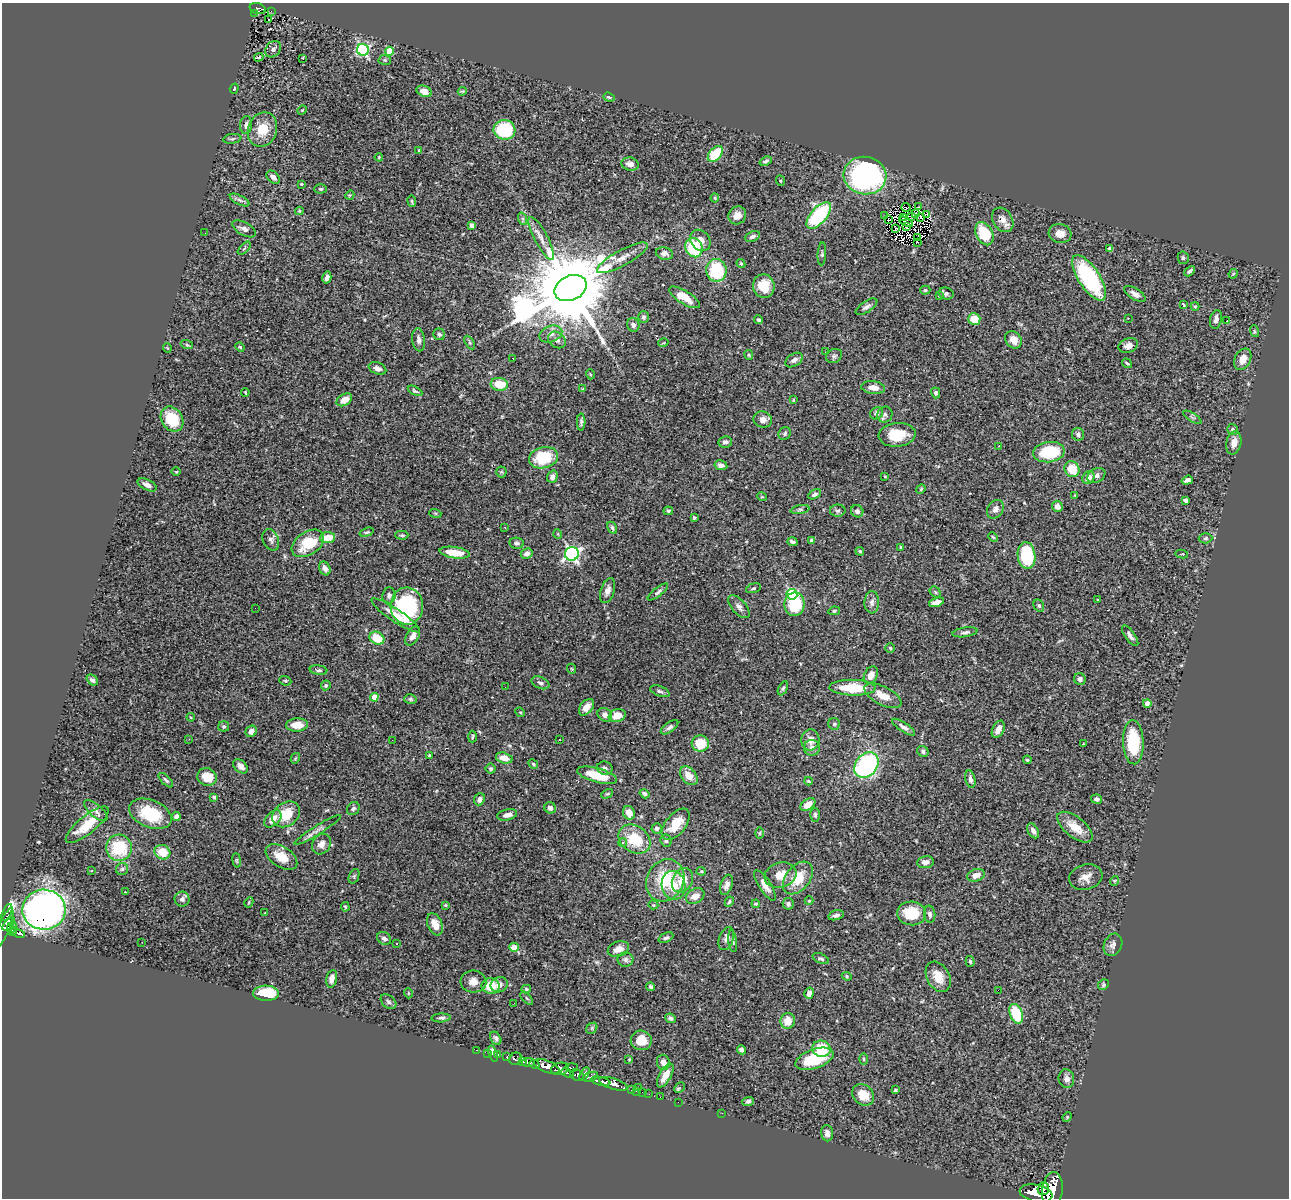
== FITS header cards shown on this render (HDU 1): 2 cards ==
NAXIS1  =                 1287
NAXIS2  =                 1196

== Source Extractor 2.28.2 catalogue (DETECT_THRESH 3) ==
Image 1287 x 1196 px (HDU 1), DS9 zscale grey, 1 PNG px = 1 image px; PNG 1291 x 1200 px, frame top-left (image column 1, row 1196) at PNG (2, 3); each listed source drawn as its Kron ellipse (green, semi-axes under 4 px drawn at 4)
Background 1.09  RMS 0.049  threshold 0.148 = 3 sigma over >= 5 px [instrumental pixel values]
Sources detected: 401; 2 with non-positive FLUX_AUTO (blend fragments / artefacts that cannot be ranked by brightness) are neither listed nor drawn; the other 399 listed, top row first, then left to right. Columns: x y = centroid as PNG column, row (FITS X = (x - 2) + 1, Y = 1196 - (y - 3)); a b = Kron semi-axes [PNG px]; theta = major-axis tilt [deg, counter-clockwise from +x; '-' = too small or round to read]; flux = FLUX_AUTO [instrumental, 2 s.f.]
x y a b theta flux
258 9 8 5 -18 92
271 11 3 2 - 1.6
255 13 3 2 - 13
268 19 2 2 - 3.3
273 49 9 7 51 11
363 50 6 5 - 550
389 51 4 4 - 93
259 57 5 2 - 3.6
303 59 3 2 - 3.1
385 60 6 5 - 5.6
234 89 5 3 - 5.6
424 91 8 5 -22 21
462 91 4 4 - 3.3
609 97 6 3 -20 4.9
302 110 5 4 - 3.3
246 125 9 6 85 13
262 129 18 14 69 73
504 130 11 10 - 190
232 139 9 5 8 6.5
419 151 3 3 - 4.8
715 154 9 6 50 100
379 157 4 3 - 3.1
766 161 6 3 21 6.7
630 164 8 6 -10 21
865 176 21 19 -9 670
273 177 8 5 -42 12
781 181 5 3 - 2.7
301 184 3 3 - 5.8
321 189 6 4 1 4.5
350 195 5 3 - 3.1
715 198 4 4 - 3.4
240 200 11 4 -27 9.3
412 201 5 3 - 3.8
906 207 4 2 - 2.8
919 207 3 2 - 3.1
299 211 4 4 - 3.2
915 214 3 2 - 2.4
737 215 9 8 - 24
819 215 16 7 49 270
927 215 4 2 - 16
885 216 3 2 - 1.8
912 216 3 2 - 2.5
921 217 3 2 - 5
903 218 4 2 - 0.38
523 219 6 4 -71 6.3
888 220 3 2 - 0.68
1003 220 13 9 -60 26
906 222 7 2 -29 2.5
472 225 4 4 - 20
906 226 3 2 - 1.8
896 228 3 3 - 3.8
244 229 13 6 -29 15
205 233 2 2 - 4.5
1060 233 11 9 -8 29
984 234 12 8 -62 130
752 236 8 5 22 8.7
918 237 3 3 - 4.7
541 239 24 6 -62 29
700 240 11 9 -51 27
917 242 3 2 - 1.8
244 248 8 3 45 4.6
694 248 10 8 -64 170
1110 249 4 4 - 10
664 253 9 6 -14 13
822 254 11 4 86 6.6
622 258 28 7 29 41
1183 258 6 5 - 7
741 264 5 3 - 3.7
716 270 11 10 - 210
1189 271 6 4 44 7.3
1233 274 5 3 - 3.7
327 278 6 4 75 15
1089 278 26 10 -57 340
764 286 12 11 - 72
571 288 17 12 25 61000
925 290 5 4 - 4.8
946 293 7 6 - 8.4
1135 294 12 5 -32 14
939 295 3 3 - 3.5
684 297 17 6 -32 57
1183 305 4 4 - 5.6
1195 306 4 4 - 3.6
867 307 12 5 33 13
643 317 6 5 - 8.2
1128 318 3 2 - 5.7
974 319 6 5 - 57
1216 319 9 6 78 16
758 320 4 4 - 9
1227 320 3 2 - 30
633 325 7 6 - 12
1254 331 6 4 -72 4.2
439 334 6 5 - 7.8
551 334 12 8 19 20
419 340 11 6 -83 15
557 340 9 7 -36 13
1013 340 9 7 -48 31
470 343 7 4 -59 6.3
663 343 5 3 - 3.1
187 345 6 4 -19 3.8
1128 346 10 7 19 17
240 347 5 4 - 3.9
167 348 5 3 - 2.6
825 352 2 2 - 5.6
749 355 5 4 - 4.1
834 356 8 6 30 8.9
513 358 3 2 - 3
1243 359 11 8 63 36
794 360 9 6 33 13
1127 363 5 2 - 4.8
377 368 9 5 -22 12
590 374 5 3 - 2.9
499 384 9 6 -6 66
873 388 12 6 -6 26
583 389 3 3 - 3
415 391 8 4 -27 5.6
245 392 4 2 - 2.8
936 393 5 4 - 8.1
344 400 8 5 32 31
793 400 3 3 - 2.8
877 413 7 6 - 13
885 415 8 7 - 10
1192 417 10 3 -32 6.8
172 419 13 10 -57 100
763 420 9 8 - 18
581 422 8 4 88 7.5
1232 430 6 5 - 7.5
785 433 7 5 53 6.8
1078 434 6 6 - 9
897 435 18 12 5 81
725 442 7 5 8 11
1234 443 12 7 78 26
999 446 3 2 - 1.6
1049 452 16 10 7 160
543 458 15 10 14 130
721 465 6 4 -11 14
1072 469 8 7 - 67
176 472 4 3 - 3.4
501 472 5 5 - 4.5
1096 475 10 7 31 11
885 476 4 2 - 2.3
552 477 6 5 - 12
1088 477 7 5 53 22
1187 480 6 4 18 10
147 485 10 5 -26 15
921 489 5 4 - 4
815 494 7 4 31 9.2
1075 495 3 3 - 2.7
762 497 5 3 - 2.7
1185 500 4 3 - 15
1057 506 5 5 - 25
800 509 9 4 11 7.6
995 509 10 7 54 17
668 511 5 4 - 4.5
838 511 8 6 0 8.6
857 511 6 6 - 9.6
435 513 6 4 -17 4
694 518 4 3 - 4
505 527 3 3 - 4.3
612 528 6 4 -60 8
367 532 7 3 18 4.6
558 534 5 3 - 2.6
402 535 6 3 0 5.1
328 537 8 5 4 56
993 537 5 3 - 3.5
1205 538 7 5 3 6
271 540 11 7 -67 13
812 540 4 4 - 7.6
792 542 5 3 - 7.9
308 543 18 11 34 110
517 543 7 5 -9 8.8
901 547 4 3 - 4
860 551 4 3 - 4.6
455 553 15 5 -8 71
527 554 6 5 - 13
572 554 7 7 - 760
1182 554 6 3 -10 3.1
1026 555 13 9 -83 200
325 568 7 5 -67 16
753 588 8 4 17 5.7
608 590 13 6 72 17
658 592 12 4 38 9.2
935 592 6 5 - 5.1
792 594 5 5 - 300
389 595 8 6 85 10
1098 599 3 3 - 3.7
872 602 11 7 88 16
936 602 8 4 18 18
794 604 12 10 81 170
407 606 18 16 -87 340
1039 606 6 5 - 6
739 607 14 7 -48 16
255 608 2 2 - 3.7
834 611 6 4 10 5.3
396 615 29 6 -34 55
965 632 13 4 9 9.8
413 636 10 6 61 19
1130 636 12 5 -54 12
377 638 8 6 -27 82
890 648 5 5 - 4.7
572 669 5 3 - 2.9
319 670 9 4 -8 7.7
871 675 9 6 61 25
1080 679 6 5 - 12
92 680 6 4 -41 9.7
285 681 6 4 -20 4.5
540 683 9 5 -24 11
326 685 5 4 - 5.8
505 687 2 2 - 3.2
783 688 7 4 62 5.5
853 688 23 8 -2 120
660 691 10 5 -20 8
883 696 20 9 -27 43
374 697 4 4 - 46
410 699 6 4 -16 5.6
1147 703 4 4 - 25
586 707 9 6 53 23
520 712 5 4 - 3.2
605 715 8 6 -37 19
617 715 9 6 17 45
191 717 4 3 - 3.5
834 724 6 6 - 6.2
297 725 11 6 3 43
224 726 5 5 - 5.7
670 727 10 5 36 10
904 727 13 4 -33 13
998 729 9 5 64 21
251 731 6 5 - 18
472 737 6 3 88 3.7
189 739 3 3 - 2.8
392 740 2 2 - 2.4
559 740 3 2 - 3.3
810 740 10 9 - 27
1133 742 22 10 -88 170
700 744 9 8 - 73
1083 744 3 3 - 23
812 748 8 8 - 15
923 751 6 5 - 9.2
429 755 3 3 - 4.6
295 758 5 4 - 3.5
504 758 8 5 -15 31
1027 760 4 3 - 4.3
533 764 5 4 - 4.7
866 765 14 10 52 490
241 766 8 5 -43 21
605 768 8 6 -18 8.5
491 769 5 4 - 6.6
597 775 20 7 -16 99
689 776 11 7 -50 41
207 777 10 8 -26 54
970 779 9 5 -78 10
166 780 9 4 -45 7.3
808 781 4 3 - 3.1
607 794 6 4 28 4.5
644 794 5 4 - 9.3
214 797 4 3 - 10
479 799 6 5 - 15
1097 799 5 4 - 9.1
808 804 8 5 35 30
550 808 6 5 - 14
353 809 7 6 - 8.1
96 811 14 6 -40 16
629 813 7 5 -64 34
150 814 22 13 -22 140
286 814 15 11 38 74
507 815 10 5 12 18
815 815 7 4 -89 5.7
176 816 4 4 - 16
273 819 10 6 46 26
676 824 18 10 51 69
87 825 26 9 39 83
1075 827 21 10 -39 57
657 828 5 5 - 9.4
317 830 27 4 32 18
1033 831 8 5 -61 16
760 833 6 4 89 4.5
634 839 17 13 -35 110
666 841 6 5 - 6.6
623 843 4 4 - 8.9
321 844 11 9 54 22
119 848 13 13 - 160
162 852 8 7 - 63
281 857 17 10 -33 61
237 860 7 3 -82 4
925 862 8 6 7 18
122 869 6 6 - 7.4
92 871 3 2 - 3.4
701 871 4 4 - 3.5
780 875 16 12 17 50
976 875 9 6 19 24
354 876 7 5 67 5.7
1086 877 17 12 17 30
798 878 18 12 51 89
665 880 22 18 62 150
682 880 13 10 60 55
1114 881 5 3 - 3
673 885 14 12 -79 64
727 885 10 5 72 15
765 885 17 6 -57 26
125 892 3 2 - 3.4
695 896 10 7 28 26
182 899 7 7 - 11
809 901 4 4 - 3
249 902 5 3 - 3.6
729 902 5 4 - 5.3
756 904 4 3 - 3.9
788 904 6 5 - 9.7
445 905 3 3 - 2.8
653 905 5 4 - 4.7
345 907 5 3 - 3.9
44 910 21 20 - 2000
7 912 9 4 67 55
265 913 2 2 - 2.5
911 913 14 12 -5 93
930 914 8 5 -83 9.7
836 915 8 4 15 11
9 924 8 3 47 410
435 924 12 7 -68 37
12 927 6 3 68 110
3 928 21 6 67 850
12 931 5 3 - 180
18 933 7 3 -18 150
384 938 7 6 - 13
666 938 8 4 25 7.7
726 939 12 7 71 14
733 941 11 4 -83 7.9
142 942 2 2 - 1.7
397 944 3 3 - 11
1113 945 11 9 66 17
514 947 5 4 - 42
618 949 11 7 19 28
625 959 8 7 - 12
821 959 9 4 -22 7
970 961 5 4 - 5.7
847 976 5 4 - 4.2
938 977 16 11 -60 55
332 979 9 5 76 21
473 982 13 11 -4 29
499 985 8 7 - 21
1103 985 6 5 - 5.1
490 986 9 7 -2 67
651 987 4 3 - 6.7
526 989 5 4 - 4.4
998 990 2 2 - 29
266 993 13 7 -1 100
408 993 5 3 - 2.8
809 993 5 4 - 17
527 998 8 3 -45 4.2
388 1002 9 6 -41 8.3
514 1003 2 2 - 8.6
1016 1014 10 6 -69 120
441 1018 9 4 3 8.2
670 1018 5 4 - 6.4
788 1021 8 7 - 38
592 1028 6 5 - 5.4
496 1038 7 5 -62 8.2
641 1040 10 9 - 51
822 1049 9 8 - 90
476 1050 3 2 - 23
742 1050 5 4 - 8.7
488 1053 3 3 - 36
493 1054 8 4 -72 28
498 1055 3 3 - 54
507 1057 3 3 - 250
515 1059 7 5 40 320
629 1059 4 4 - 2.9
814 1059 20 9 19 160
864 1059 5 3 - 3.6
523 1062 3 3 - 450
528 1062 7 4 4 1100
663 1062 8 6 -72 19
535 1064 5 3 - 550
547 1066 13 6 -21 3200
572 1067 6 3 1 170
560 1069 9 6 12 1100
567 1073 7 3 -19 520
585 1074 7 4 62 630
577 1075 7 5 -29 1100
665 1075 13 6 60 38
590 1077 8 4 20 320
1066 1079 9 8 - 15
601 1081 10 4 -13 1800
613 1084 15 5 -18 1900
638 1088 2 2 - 16
679 1088 6 3 44 7.4
632 1090 3 3 - 36
895 1090 3 3 - 4.5
636 1091 2 2 - 16
642 1092 2 2 - 18
649 1094 2 2 - 12
863 1095 12 9 -45 54
660 1097 2 2 - 11
748 1101 6 4 22 7.5
678 1102 2 2 - 7.1
722 1113 3 2 - 4.2
1067 1117 5 4 - 3.1
827 1133 8 6 -84 12
1043 1189 6 5 - 1400
1052 1191 19 10 83 6400
1036 1193 16 8 -11 4600
At the frame edge (FLAGS 8, measured only in part): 2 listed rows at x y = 3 928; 1052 1191
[2 non-positive-flux detections neither listed nor drawn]